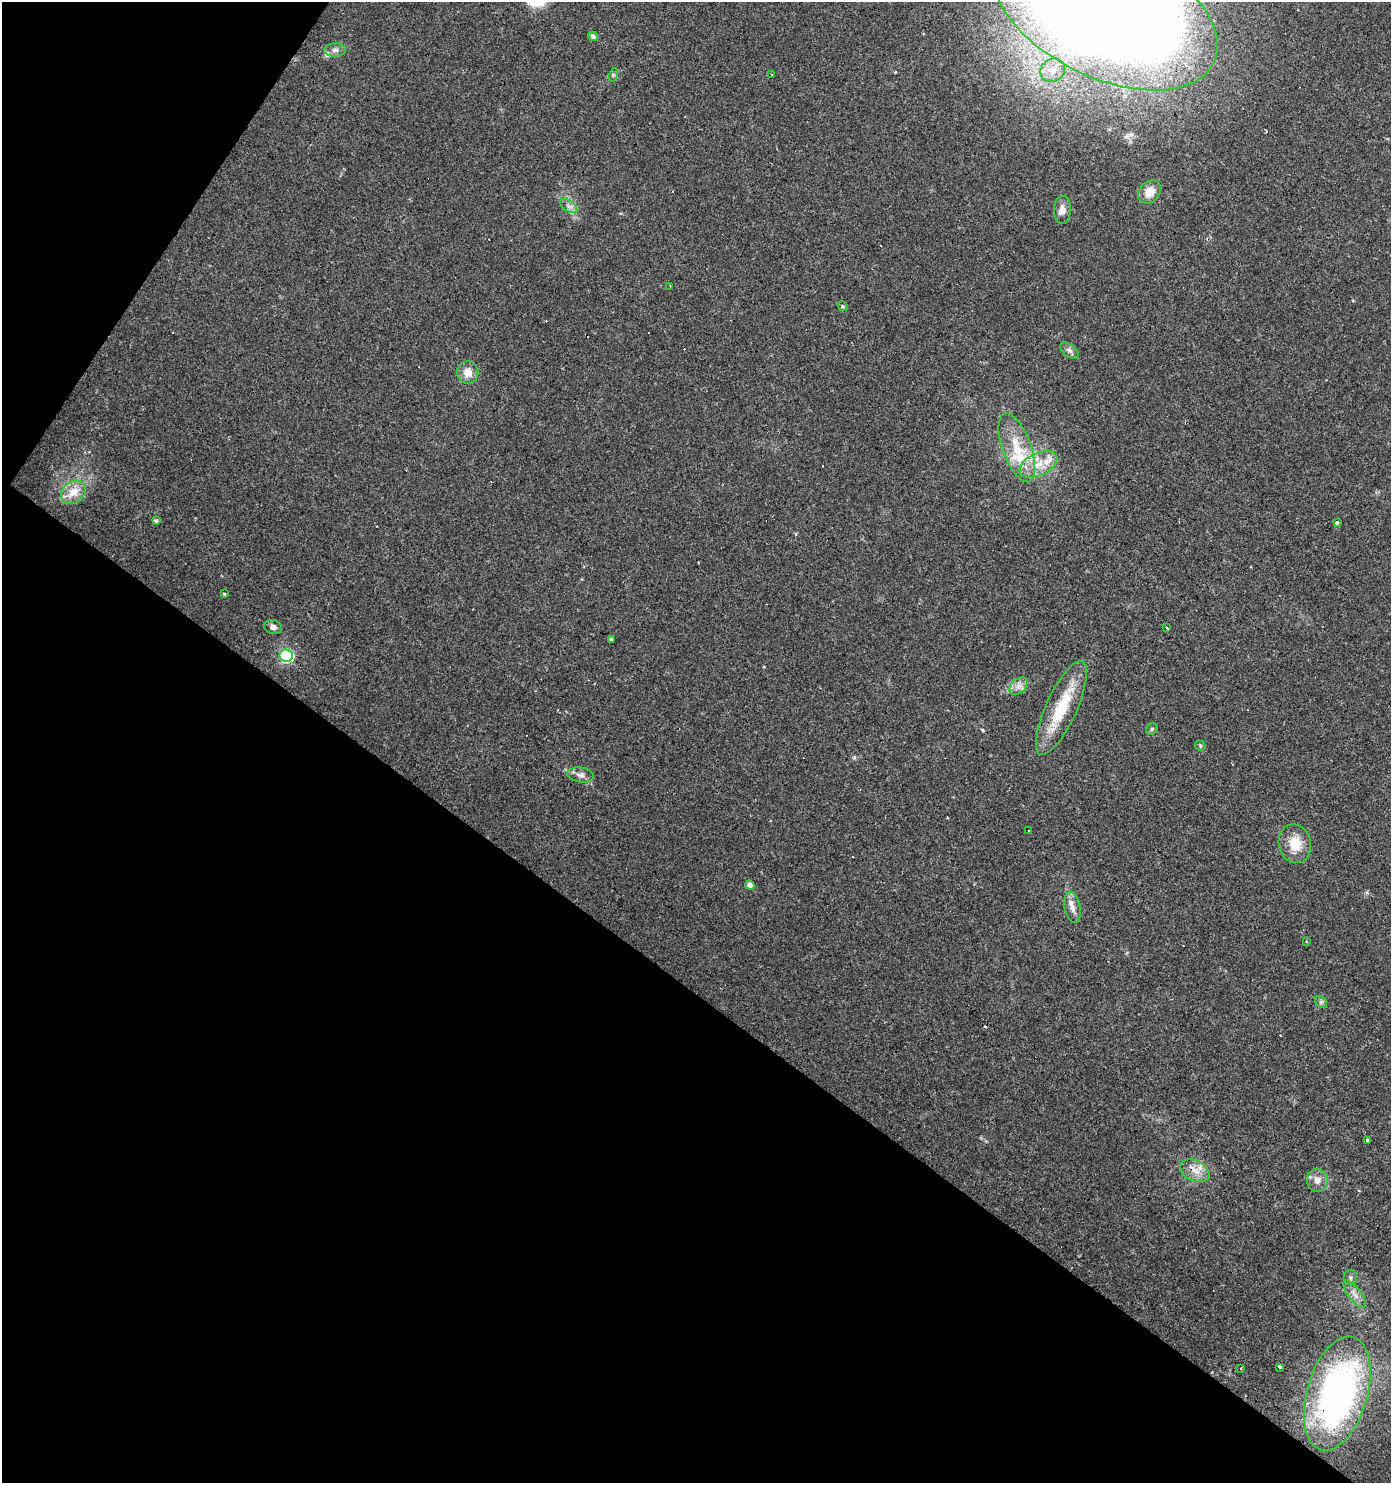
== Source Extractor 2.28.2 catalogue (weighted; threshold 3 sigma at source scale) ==
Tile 9 of 4 x 4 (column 1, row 3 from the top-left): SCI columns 184-1572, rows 1489-2969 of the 5986 x 5932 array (HDU 1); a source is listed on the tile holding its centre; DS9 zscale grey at full resolution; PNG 1393 x 1485 px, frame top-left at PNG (2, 2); each listed source drawn as its Kron ellipse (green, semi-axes under 4 px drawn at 4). Shown black and unused: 37% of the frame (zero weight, under 3 of 4 exposures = <1% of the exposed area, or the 3 px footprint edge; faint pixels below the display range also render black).
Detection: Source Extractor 2.28.2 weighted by HDU 2 'WHT'; one run over the whole footprint, this tile lists its part. Background 0.0318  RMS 0.0037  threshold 0.0166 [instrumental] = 3 sigma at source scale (4.5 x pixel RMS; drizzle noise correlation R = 1.50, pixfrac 1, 0.0396/0.0396 arcsec/px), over >= 5 px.
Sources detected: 67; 1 inside a brighter object's white glare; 19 cosmic-ray / hot-pixel residue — neither listed nor drawn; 5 inside a brighter listed object's ellipse — not listed separately; the other 42 listed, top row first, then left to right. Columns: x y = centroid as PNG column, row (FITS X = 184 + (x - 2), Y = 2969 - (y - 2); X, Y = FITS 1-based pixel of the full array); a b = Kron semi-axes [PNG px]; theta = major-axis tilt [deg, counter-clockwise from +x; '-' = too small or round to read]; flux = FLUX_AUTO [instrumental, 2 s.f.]
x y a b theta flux
1105 10 121 67 -26 1200
593 36 5 4 - 1.5
335 50 11 6 2 1.7
1053 70 13 11 39 4.7
772 74 3 2 - 0.67
613 75 7 4 72 0.6
1150 192 13 10 45 5
569 206 10 5 -34 1.4
1062 210 14 8 88 2.8
670 287 3 2 - 0.56
843 306 5 4 - 0.48
1070 351 10 6 -37 1.3
468 373 11 10 - 4
1017 448 36 14 -70 12
1038 464 20 11 23 6.8
73 492 13 10 36 5.8
156 521 3 3 - 2.3
1337 522 4 3 - 1.3
224 594 3 3 - 2.9
273 627 9 7 -18 1.6
1167 627 4 3 - 4.8
611 640 4 3 - 0.82
286 655 6 6 - 53
1018 686 10 7 41 2.1
1061 708 51 15 66 18
1152 729 6 5 - 0.7
1200 746 5 4 - 0.53
581 775 13 7 -8 1.9
1028 830 3 3 - 0.69
1295 844 19 16 -77 7.8
750 885 5 4 - 3
1072 907 16 8 -79 2.8
1307 941 3 3 - 0.83
1321 1002 7 5 -45 0.78
1368 1141 4 3 - 2.7
1195 1171 16 10 -25 4.1
1317 1180 11 10 - 3.1
1350 1277 7 6 - 0.94
1354 1294 16 6 -53 2.4
1279 1367 4 3 - 3.8
1240 1368 4 4 - 0.52
1337 1393 59 30 74 150
Overlapping masked pixels (flux is a lower limit): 3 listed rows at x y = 1105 10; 1195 1171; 1337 1393
Isophote crosses this tile's border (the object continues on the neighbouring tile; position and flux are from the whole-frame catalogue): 1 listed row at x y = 1105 10